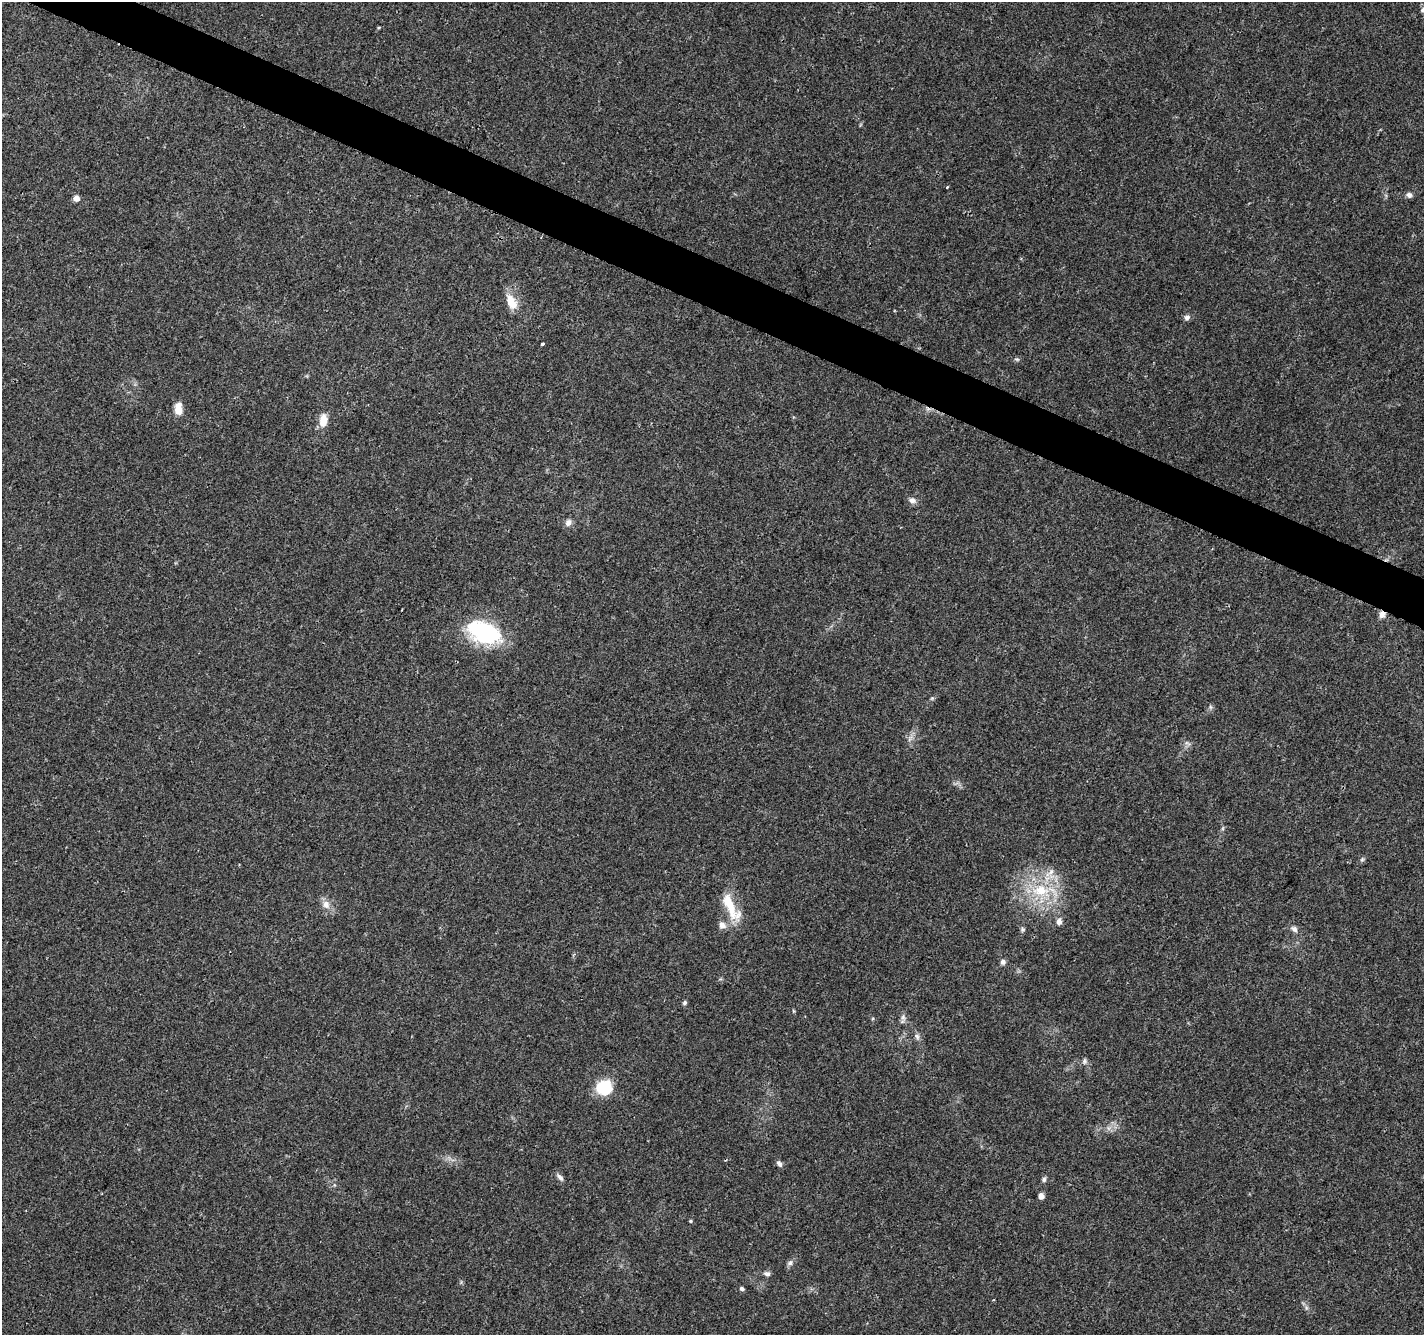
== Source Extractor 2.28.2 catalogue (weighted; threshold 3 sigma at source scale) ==
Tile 11 of 4 x 4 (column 3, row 3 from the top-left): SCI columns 2851-4272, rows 1542-2874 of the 5705 x 5813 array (HDU 1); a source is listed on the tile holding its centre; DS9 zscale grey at full resolution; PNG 1426 x 1337 px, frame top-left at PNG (2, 2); no overlay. Shown black and unused: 3% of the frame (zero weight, under 3 of 4 exposures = <1% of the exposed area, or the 3 px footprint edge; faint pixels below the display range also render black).
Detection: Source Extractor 2.28.2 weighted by HDU 2 'WHT'; one run over the whole footprint, this tile lists its part. Background 0.0473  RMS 0.0039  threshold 0.0175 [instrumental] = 3 sigma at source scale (4.5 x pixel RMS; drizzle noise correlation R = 1.50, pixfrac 1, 0.0396/0.0396 arcsec/px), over >= 5 px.
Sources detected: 39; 1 cosmic-ray / hot-pixel residue — not listed; the other 38 listed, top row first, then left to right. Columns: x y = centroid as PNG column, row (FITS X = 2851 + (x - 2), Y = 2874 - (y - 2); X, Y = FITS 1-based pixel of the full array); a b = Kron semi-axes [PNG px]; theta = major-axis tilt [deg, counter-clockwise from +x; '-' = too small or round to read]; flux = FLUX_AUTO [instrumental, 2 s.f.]
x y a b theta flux
1422 10 6 5 - 0.91
947 187 3 3 - 0.64
1409 195 8 7 - 1.2
76 198 6 5 - 2.4
511 302 20 10 -65 6.6
1187 317 7 6 - 1.3
542 344 3 3 - 1.4
178 409 13 8 88 5.1
323 420 15 9 85 5
912 500 10 7 -18 1.7
568 523 10 8 63 1.7
1382 614 8 7 - 2
484 632 38 22 -22 35
1210 707 6 4 73 0.67
1362 860 6 4 1 0.56
1050 872 18 6 39 3
1040 890 26 17 3 17
326 905 11 9 -76 3
729 905 42 12 -68 11
1059 922 6 5 - 2.1
722 925 10 8 -26 2.1
1023 929 7 5 -88 0.74
1294 929 10 7 -37 1.6
1003 962 6 6 - 1.2
685 1003 6 4 49 0.79
793 1011 6 3 -71 0.39
903 1017 9 6 -64 1.3
917 1036 10 6 -46 1.2
1084 1061 8 5 62 0.88
605 1088 16 16 - 14
779 1163 9 5 -54 1.2
560 1177 11 5 -41 1.2
1044 1180 7 5 89 0.87
1041 1196 5 4 - 2.9
690 1221 4 3 - 0.45
790 1263 9 7 46 1.3
767 1274 8 6 -5 1.2
742 1289 5 4 - 0.99
Overlapping masked pixels (flux is a lower limit): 1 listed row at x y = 1382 614
Isophote crosses this tile's border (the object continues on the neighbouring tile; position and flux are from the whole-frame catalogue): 1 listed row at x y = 1422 10